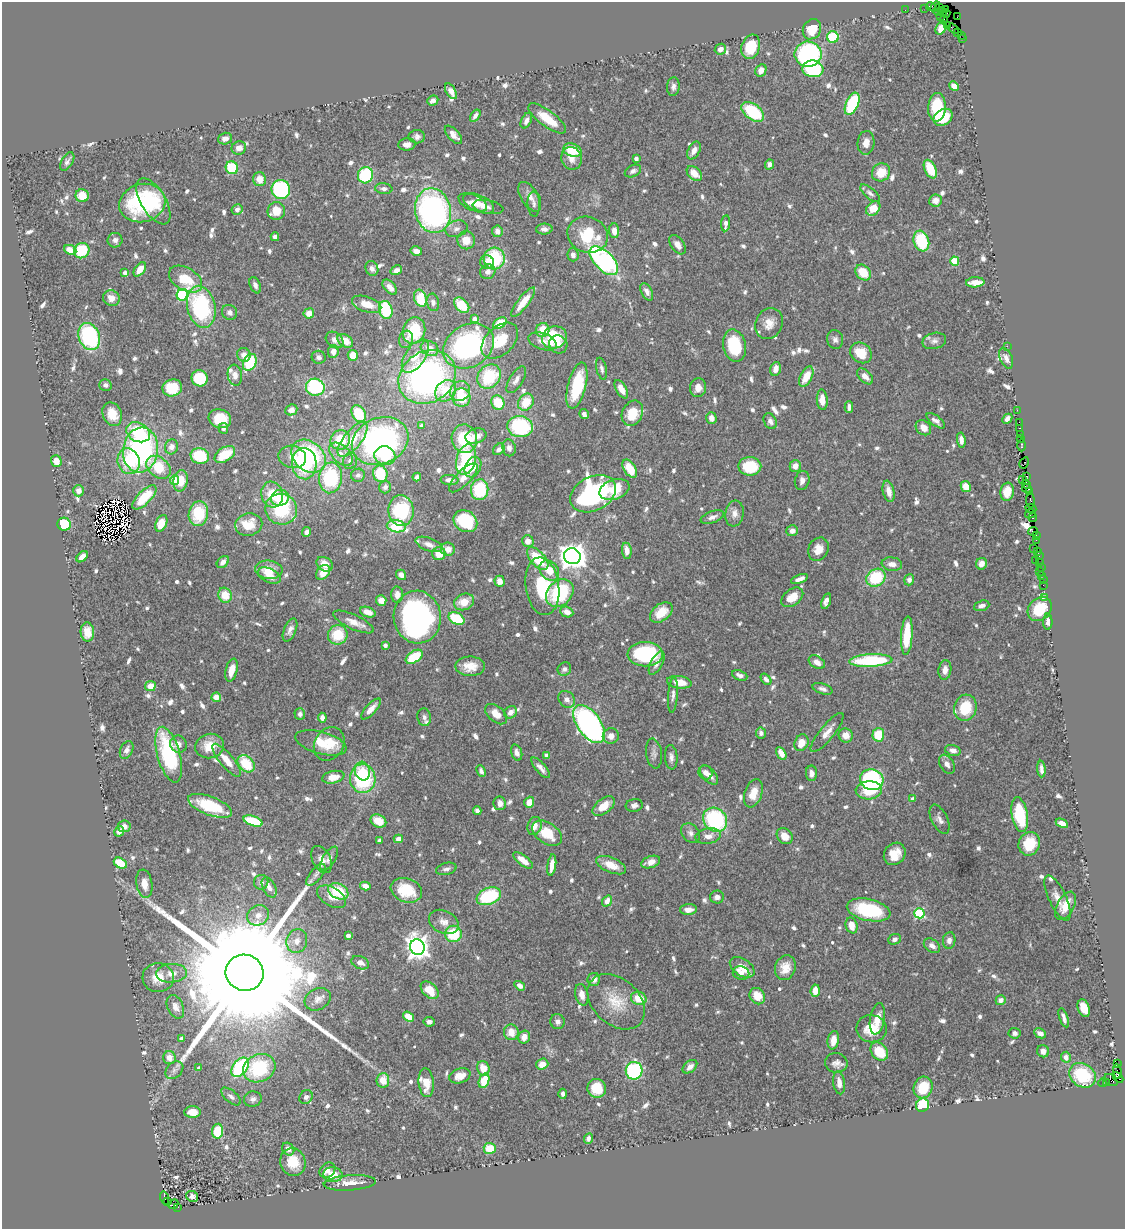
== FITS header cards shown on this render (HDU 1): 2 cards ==
NAXIS1  =                 1123
NAXIS2  =                 1227

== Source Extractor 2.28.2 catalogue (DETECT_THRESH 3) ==
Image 1123 x 1227 px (HDU 1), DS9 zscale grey, 1 PNG px = 1 image px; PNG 1127 x 1231 px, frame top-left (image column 1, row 1227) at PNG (2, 2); each listed source drawn as its Kron ellipse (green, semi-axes under 4 px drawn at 4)
Background 1.31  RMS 0.04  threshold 0.121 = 3 sigma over >= 5 px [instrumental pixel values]
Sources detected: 864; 6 with non-positive FLUX_AUTO (blend fragments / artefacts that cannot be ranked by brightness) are neither listed nor drawn; of the other 858, the 500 brightest by FLUX_AUTO listed and drawn (358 fainter detections omitted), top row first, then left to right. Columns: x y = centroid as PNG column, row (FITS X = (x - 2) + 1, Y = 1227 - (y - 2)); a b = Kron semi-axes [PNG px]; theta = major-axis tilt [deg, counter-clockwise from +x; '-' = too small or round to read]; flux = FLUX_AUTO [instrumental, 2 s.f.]
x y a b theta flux
931 7 4 3 - 73
935 7 6 2 57 50
925 8 2 2 - 41
939 8 3 2 - 21
905 10 2 2 - 13
945 10 4 3 - 23
941 12 6 3 0 160
946 13 4 4 - 100
941 16 3 2 - 15
957 17 2 2 - 16
944 20 4 3 - 80
948 25 3 2 - 30
941 28 7 4 59 32
812 29 10 9 - 60
953 29 6 2 -33 69
958 32 2 2 - 49
961 35 2 2 - 67
833 37 6 5 - 130
962 38 3 2 - 10
751 47 12 9 70 85
720 49 6 5 - 14
808 54 13 12 - 420
813 69 10 8 -8 180
761 70 6 5 - 22
673 86 9 6 85 12
954 86 5 4 - 21
451 91 9 4 -60 16
433 100 6 5 - 10
852 104 12 6 66 210
937 107 14 9 87 93
753 112 13 7 -36 170
475 116 7 4 55 10
943 117 10 7 34 95
547 118 22 8 -37 70
526 121 8 5 64 14
453 135 11 5 -48 18
417 137 8 6 0 12
225 139 7 5 16 16
866 143 12 8 85 24
407 144 8 6 5 16
239 148 7 6 - 20
572 150 9 6 -19 93
694 150 9 6 63 24
571 158 11 10 - 25
636 159 4 4 - 14
67 162 10 5 59 9.5
769 164 5 4 - 13
232 168 6 6 - 140
930 169 10 5 -65 77
633 171 8 5 27 11
881 172 9 8 - 51
694 173 9 6 -45 37
365 175 8 7 - 170
259 179 7 6 - 30
281 189 9 9 - 290
384 189 8 5 -7 9.6
870 193 12 5 -40 10
82 196 6 6 - 37
530 197 16 8 -58 24
153 201 26 12 -58 100
936 201 6 6 - 18
473 202 15 7 -23 28
142 203 23 19 16 310
479 203 16 8 -24 27
534 204 12 6 -87 10
488 207 15 6 -11 11
873 208 8 6 44 54
237 210 5 5 - 18
276 211 9 8 - 48
433 211 22 18 -78 710
726 223 8 4 84 17
456 229 11 8 15 14
544 229 8 5 3 13
497 231 6 5 - 16
614 231 7 5 -85 18
588 235 20 18 -20 130
275 237 4 4 - 11
115 240 7 7 - 12
466 240 9 8 - 35
921 241 10 7 -70 140
678 245 11 6 -55 16
70 250 6 4 -25 29
82 251 8 7 - 100
416 251 6 4 -13 15
573 255 6 5 - 15
494 259 11 10 - 170
604 261 18 9 -46 540
955 261 4 4 - 77
487 262 7 6 - 13
372 268 7 6 - 12
140 269 8 4 52 32
396 270 6 4 31 14
488 272 8 7 - 13
125 273 4 4 - 10
863 273 9 6 -45 60
186 279 18 11 -31 90
975 282 9 5 4 22
255 285 8 5 -67 12
390 287 9 5 -47 16
647 292 9 5 -62 16
182 295 6 5 - 290
111 298 8 7 - 25
420 298 8 6 -70 84
433 302 9 6 -78 9.6
523 302 18 5 52 48
367 304 15 7 -18 47
462 305 9 6 -46 74
201 307 21 14 -78 300
386 310 9 6 -74 140
230 312 8 7 - 11
309 313 5 5 - 30
474 319 4 4 - 20
500 323 7 5 34 59
769 323 16 13 64 36
543 330 7 6 - 53
414 331 13 11 73 120
89 336 14 10 -67 290
554 337 13 11 22 160
406 339 9 7 72 11
835 339 9 8 - 11
335 340 10 7 -38 15
345 341 8 6 -34 43
500 341 21 14 44 78
542 341 14 8 -19 22
934 341 12 8 14 14
558 344 9 8 - 18
468 346 27 21 31 590
734 346 16 11 -76 130
1007 346 2 2 - 20
430 348 9 7 -28 35
333 351 6 5 - 23
861 353 11 9 -40 62
244 355 7 6 - 22
353 355 5 5 - 39
415 356 19 10 56 47
319 357 7 6 - 10
1006 358 11 6 -67 15
250 362 9 6 65 130
602 369 11 5 -77 9.7
776 369 7 5 73 22
235 375 10 7 -82 18
489 376 13 11 48 150
806 376 11 6 63 48
865 376 10 5 -44 19
427 377 30 25 33 950
200 378 8 8 - 150
516 380 15 6 58 16
105 385 6 5 - 9.9
577 386 23 9 76 140
315 387 9 8 - 280
172 388 10 8 18 92
698 388 9 8 - 20
621 389 10 5 -60 25
446 391 12 9 47 70
460 391 10 9 - 32
461 398 9 9 - 77
822 400 10 5 -86 33
526 402 9 7 57 63
498 403 7 6 - 71
849 407 6 3 90 9.9
291 410 6 5 - 16
1017 410 2 2 - 26
632 413 13 10 65 70
112 414 12 9 -67 43
359 414 9 6 -61 100
584 414 5 4 - 12
711 418 6 5 - 19
220 419 11 9 -18 73
1007 419 5 4 - 13
770 421 8 6 -62 12
936 421 11 5 -37 12
1019 422 2 2 - 61
421 426 4 4 - 12
520 427 13 10 -7 220
223 428 5 5 - 10
923 428 8 7 - 28
1020 428 3 2 - 36
138 432 12 9 -27 150
1020 434 2 2 - 59
476 436 11 7 15 23
1020 438 3 3 - 180
353 439 21 9 52 71
464 439 14 12 -81 130
340 440 10 9 - 88
961 440 7 4 -80 15
380 441 29 23 23 710
1022 445 6 3 90 120
172 447 7 6 - 19
509 448 8 6 -80 14
499 449 6 5 - 13
141 450 22 17 82 540
225 454 11 7 32 68
341 454 14 8 -44 25
200 456 9 8 - 100
309 456 19 14 -40 310
385 456 10 9 - 95
292 457 14 11 -12 42
466 460 15 9 75 190
56 461 6 5 - 31
129 461 13 11 -72 110
350 461 8 7 - 14
1024 463 6 3 60 100
304 464 16 12 -86 160
750 466 11 9 0 99
795 466 6 5 - 26
158 467 13 9 -40 86
473 467 11 7 62 40
630 469 10 6 -57 61
380 474 8 7 - 110
358 475 7 6 - 10
417 477 4 4 - 11
1026 477 4 3 - 100
331 478 15 11 84 230
463 478 19 7 46 24
1022 479 2 2 - 37
175 480 5 4 - 86
450 480 9 5 -3 15
802 480 10 7 77 14
181 481 11 7 80 52
1026 484 4 4 - 62
385 487 6 6 - 11
966 487 6 5 - 38
1027 488 5 3 - 250
614 489 15 9 19 49
480 490 10 8 83 150
79 491 5 5 - 20
889 491 11 5 -77 26
1007 492 9 6 80 37
1029 492 3 2 - 87
593 494 24 17 26 680
272 495 13 10 -73 71
144 497 15 6 45 67
280 498 9 8 - 57
1030 500 7 3 -84 270
1031 508 5 3 - 75
281 509 16 15 - 190
401 511 15 12 -83 200
734 513 13 9 83 20
198 514 12 9 81 110
1030 514 5 4 - 260
712 517 12 6 19 14
1033 518 4 3 - 130
465 521 12 10 -34 150
161 523 9 5 66 49
64 524 6 6 - 100
249 525 13 11 12 57
396 526 9 6 -9 150
792 531 6 5 - 18
1033 531 5 2 - 160
307 532 5 4 - 12
1036 535 3 2 - 110
1036 540 2 2 - 9.5
528 541 6 5 - 26
429 544 14 6 -21 17
1034 548 3 2 - 37
448 549 7 6 - 24
818 549 12 9 64 29
627 551 8 5 -82 22
1038 551 4 3 - 210
439 553 6 6 - 50
572 556 8 7 - 3200
1039 556 3 2 - 75
82 557 6 4 46 20
538 559 14 7 -48 100
1036 560 3 2 - 40
223 562 7 5 44 17
1040 563 3 2 - 51
325 564 9 6 -34 30
892 564 10 6 -7 21
981 564 6 5 - 19
1041 567 2 2 - 17
269 570 13 9 -5 44
549 570 11 8 -49 40
1039 571 2 2 - 23
323 572 8 6 51 39
269 575 12 7 -26 31
401 575 5 4 - 18
1041 576 4 3 - 110
876 578 10 8 33 150
799 579 9 4 22 15
909 580 6 5 - 11
1043 580 2 2 - 16
500 581 5 5 - 20
1043 585 2 2 - 33
542 586 29 16 -82 140
560 593 15 12 44 180
225 595 7 7 - 50
397 595 8 6 -88 17
792 597 12 8 37 43
1045 597 3 3 - 22
381 600 5 5 - 30
826 601 8 4 73 14
464 602 10 8 22 42
982 606 8 5 18 14
1040 609 13 10 46 79
368 612 8 5 -20 21
567 612 7 5 -24 23
661 612 13 8 39 48
417 617 26 23 -82 810
456 619 8 5 -28 110
353 622 22 7 -25 29
1048 622 8 4 -90 12
290 630 12 6 67 15
87 632 9 7 -87 31
338 635 10 9 - 83
907 635 19 5 86 100
385 645 4 4 - 13
645 654 17 12 -1 230
414 657 9 5 34 92
871 661 21 6 3 260
817 662 9 6 -32 16
657 663 13 6 62 17
470 666 15 10 -2 38
564 669 7 6 - 11
232 670 12 6 76 37
945 670 10 6 82 21
740 675 8 5 -22 12
766 679 6 4 -51 10
679 682 12 6 -8 43
150 686 5 5 - 24
823 689 10 5 -18 10
673 695 18 5 86 13
216 697 5 4 - 25
567 699 9 7 -49 15
965 708 13 11 76 93
371 709 13 5 47 22
510 712 7 6 - 16
300 714 6 5 - 12
496 714 13 7 -41 37
424 717 9 6 -82 9.8
322 718 5 4 - 12
589 724 21 12 -55 820
827 732 24 7 51 28
761 733 5 5 - 13
846 735 7 7 - 27
878 735 7 6 - 77
611 736 8 7 - 19
321 743 26 11 -15 65
801 743 8 6 64 39
178 744 9 8 - 15
329 744 18 14 57 57
210 746 14 12 16 46
127 750 9 6 66 12
953 750 8 5 -15 13
517 752 8 5 -72 11
654 753 15 8 -82 13
781 753 7 4 -60 27
169 755 29 11 -74 240
546 755 4 3 - 16
671 757 12 6 -86 13
227 760 20 6 -50 39
246 764 10 7 -46 92
947 764 10 6 -58 16
541 768 13 5 -49 15
1041 769 8 3 -86 11
362 771 9 7 -76 34
481 771 6 4 -65 11
705 772 7 6 - 13
811 773 8 5 -89 15
709 775 12 6 -48 22
333 777 11 6 11 38
363 778 14 13 - 260
872 780 12 10 -13 300
869 790 13 9 3 95
753 793 14 8 71 44
913 799 4 3 - 16
529 802 5 5 - 32
500 803 7 6 - 17
634 805 8 6 8 10
210 806 23 9 -20 110
604 806 13 7 38 41
477 811 4 4 - 12
1020 815 18 8 -80 150
940 819 16 8 -63 16
715 820 13 11 -46 310
253 821 10 5 -19 120
378 821 8 6 -26 42
1062 823 6 4 -26 18
124 826 6 5 - 19
534 826 9 7 73 23
119 831 5 5 - 17
547 833 16 10 -35 84
690 833 11 8 -52 13
708 836 13 7 10 22
785 836 9 7 -47 34
398 839 4 4 - 16
380 840 4 4 - 11
1029 844 12 10 68 77
895 854 12 10 51 44
322 859 14 9 -62 21
329 859 13 6 59 13
523 860 12 5 -37 32
651 862 10 5 20 23
120 863 7 5 -30 93
552 865 11 4 82 25
611 865 16 7 -23 39
446 869 10 6 15 11
316 875 13 6 50 12
261 882 7 7 - 11
144 884 14 8 -82 30
365 886 5 4 - 23
269 887 11 6 -62 17
406 890 16 12 -19 91
338 891 10 7 -25 110
489 896 13 8 22 210
332 897 16 9 -31 27
717 897 7 6 - 14
1057 898 24 8 -65 30
607 901 6 4 52 22
1066 906 15 8 62 47
688 910 8 5 2 19
869 910 22 10 -13 190
919 913 5 5 - 250
258 915 11 9 32 27
444 922 15 11 -26 25
852 925 8 5 -73 36
453 934 8 8 - 130
348 935 4 4 - 15
895 939 6 5 - 10
949 940 8 6 81 14
297 941 12 10 70 28
932 946 9 6 -37 15
417 947 8 7 - 2400
360 963 9 6 -23 16
742 967 14 8 -32 46
785 968 12 10 71 42
171 973 15 9 4 28
245 973 19 18 - 190000
741 973 8 6 -12 13
158 978 15 14 - 43
594 979 6 6 - 18
520 986 6 4 -34 13
430 990 10 7 -46 60
815 991 6 4 85 34
582 995 11 6 -77 24
757 996 8 7 - 46
639 998 8 6 -22 53
318 999 14 10 29 20
1001 1000 5 5 - 18
616 1002 32 23 -42 92
175 1007 12 8 -66 18
1084 1008 9 6 -69 53
408 1017 6 4 -34 42
1064 1018 10 3 -72 11
877 1019 16 7 80 38
429 1022 5 4 - 10
558 1022 7 7 - 12
871 1029 15 13 -10 64
511 1032 8 7 - 39
1015 1033 6 5 - 11
1040 1033 6 4 -27 15
524 1037 7 5 73 22
181 1038 4 4 - 12
833 1040 9 5 80 31
879 1051 10 7 -49 72
1043 1051 6 6 - 14
1066 1057 5 5 - 17
169 1058 6 6 - 26
836 1063 11 9 -10 16
1117 1063 3 3 - 550
542 1064 6 5 - 28
240 1067 11 7 53 310
690 1067 8 5 40 17
199 1068 3 3 - 10
259 1068 17 13 26 190
483 1068 7 6 - 42
174 1070 10 7 42 12
634 1071 9 8 - 290
1117 1071 7 4 -83 130
1083 1075 14 11 -36 150
460 1076 11 7 18 33
1118 1077 6 3 -45 100
383 1080 7 6 - 48
1111 1080 7 5 -34 260
484 1081 7 5 72 69
426 1083 14 7 -85 48
839 1083 11 5 -82 19
1103 1083 4 3 - 84
1107 1083 4 3 - 42
923 1087 11 9 67 84
597 1088 9 9 - 58
563 1094 5 3 - 9.7
231 1096 12 6 -40 11
306 1097 7 6 - 12
253 1099 9 7 14 12
922 1105 7 6 - 120
192 1112 8 6 -3 39
218 1131 7 5 83 100
588 1138 5 4 - 12
490 1148 6 5 - 61
288 1149 7 5 -51 14
293 1162 14 12 -67 61
327 1170 8 7 - 15
333 1175 10 7 -6 53
350 1183 26 7 4 35
192 1196 6 5 - 12
165 1198 6 3 -74 190
168 1202 3 3 - 140
173 1204 5 4 - 390
178 1207 2 2 - 160
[358 fainter detections neither listed nor drawn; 6 non-positive-flux detections neither listed nor drawn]